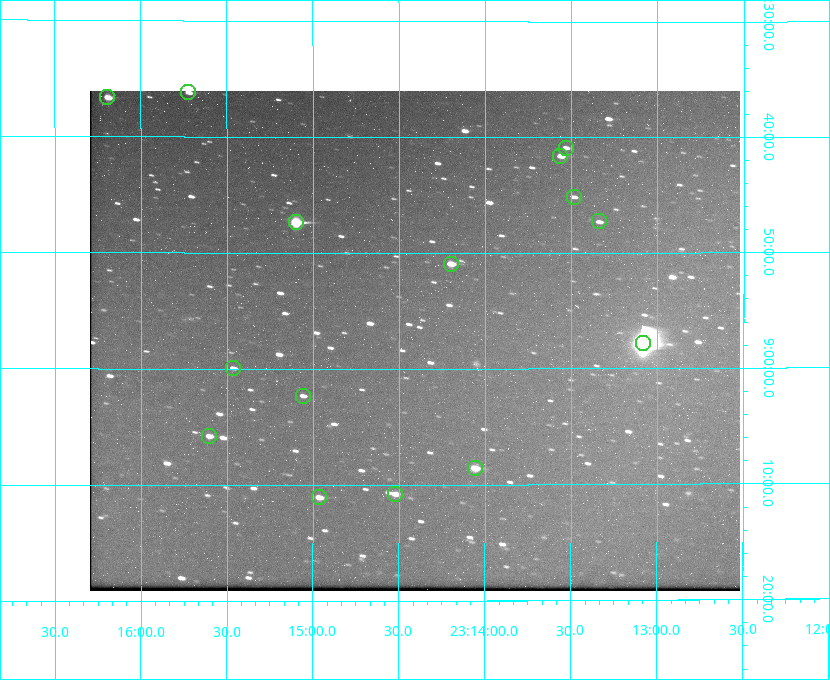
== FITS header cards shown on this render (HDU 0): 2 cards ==
NAXIS1  =                  650 / Width of table row in bytes
NAXIS2  =                  500 / Number of rows in table

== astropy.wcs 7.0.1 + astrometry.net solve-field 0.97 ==
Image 650 x 500 px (HDU 0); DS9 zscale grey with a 90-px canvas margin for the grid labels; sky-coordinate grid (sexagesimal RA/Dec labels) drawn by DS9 from the SOLVED WCS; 15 Tycho-2 reference stars matched to detected sources circled (green)
Header WCS: none
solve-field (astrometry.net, Tycho-2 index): SOLVED blind (the file carries no WCS)
Solved WCS: RA---TAN-SIP/DEC--TAN-SIP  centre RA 23:14:25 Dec +08:58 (348.60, +8.96 deg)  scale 5.16 arcsec/px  FOV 56.0' x 43.1'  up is +180 deg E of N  parity flipped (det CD > 0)
(file carries no celestial WCS; the grid is the blind solution)
Tycho-2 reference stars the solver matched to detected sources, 15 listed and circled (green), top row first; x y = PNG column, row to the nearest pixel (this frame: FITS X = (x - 90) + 1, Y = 500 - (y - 91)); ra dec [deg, ICRS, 3 dp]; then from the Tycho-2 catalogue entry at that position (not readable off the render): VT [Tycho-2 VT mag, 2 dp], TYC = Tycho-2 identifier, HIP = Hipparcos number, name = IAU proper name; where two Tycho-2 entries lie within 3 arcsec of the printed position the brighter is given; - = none
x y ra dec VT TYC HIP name
188 92 348.931 +8.603 11.18 1161-1110-1 - -
107 97 349.048 +8.610 11.72 1161-1223-1 - -
566 148 348.383 +8.682 11.92 1161-890-1 - -
560 156 348.391 +8.694 11.47 1161-728-1 - -
574 197 348.371 +8.753 12.36 1161-1249-1 - -
599 221 348.335 +8.788 11.88 1161-938-1 - -
296 222 348.775 +8.789 8.97 1161-884-1 114784 -
451 264 348.550 +8.849 10.80 1161-574-1 - -
643 343 348.271 +8.963 6.92 1161-1161-1 114608 -
233 368 348.866 +8.999 11.82 1161-694-1 - -
303 396 348.765 +9.039 11.87 1161-1547-1 - -
209 436 348.901 +9.097 11.97 1161-534-1 - -
475 468 348.514 +9.143 10.38 1161-1071-1 - -
395 494 348.631 +9.180 11.26 1161-1559-1 - -
319 497 348.741 +9.184 11.62 1161-452-1 - -